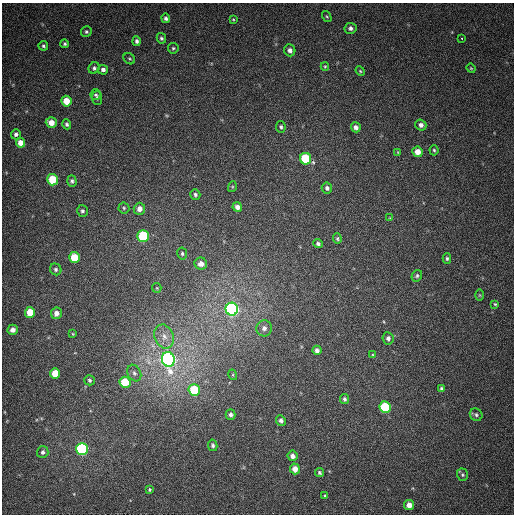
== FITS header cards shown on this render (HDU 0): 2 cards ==
NAXIS1  =                  512
NAXIS2  =                  512

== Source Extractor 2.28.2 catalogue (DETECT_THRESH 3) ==
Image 512 x 512 px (HDU 0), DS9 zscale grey, 1 PNG px = 1 image px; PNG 516 x 516 px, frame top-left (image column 1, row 512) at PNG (2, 3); each listed source drawn as its Kron ellipse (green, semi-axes under 4 px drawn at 4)
Background 360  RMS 8.4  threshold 25.3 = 3 sigma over >= 5 px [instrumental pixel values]
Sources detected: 87; all 87 listed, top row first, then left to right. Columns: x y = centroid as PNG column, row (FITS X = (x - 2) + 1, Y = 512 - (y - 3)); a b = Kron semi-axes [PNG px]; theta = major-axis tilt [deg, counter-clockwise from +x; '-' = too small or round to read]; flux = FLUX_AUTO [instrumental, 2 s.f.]
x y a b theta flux
327 17 6 3 -57 670
166 18 5 4 - 1400
233 19 4 4 - 560
351 28 6 5 - 1900
86 32 5 5 - 1200
161 38 5 4 - 1100
462 38 3 3 - 3300
137 41 5 4 - 1600
65 44 4 4 - 940
43 46 5 4 - 1000
173 48 5 5 - 1000
290 50 6 5 - 2400
129 59 6 5 - 970
325 66 4 4 - 640
94 68 6 5 - 1300
471 68 5 4 - 500
103 70 5 5 - 1800
360 71 5 4 - 680
96 95 5 5 - 1100
97 98 7 5 -88 1200
66 101 5 5 - 9700
51 122 5 5 - 5400
67 124 5 4 - 1200
421 125 5 5 - 2500
281 127 5 5 - 1100
356 127 5 5 - 2200
16 134 5 5 - 1500
20 143 5 4 - 4900
434 150 5 4 - 870
398 152 4 4 - 470
417 152 5 5 - 6100
306 159 6 5 - 37000
52 180 5 5 - 20000
72 181 5 4 - 1300
232 187 5 3 - 550
327 188 5 5 - 1600
195 195 5 5 - 1300
237 207 5 4 - 2900
124 208 5 5 - 930
139 209 6 5 - 4000
82 211 6 5 - 1300
390 218 4 2 - 350
143 236 6 5 - 43000
337 239 5 4 - 800
318 244 5 4 - 1300
182 254 6 5 - 1000
74 257 5 5 - 17000
447 258 5 4 - 930
201 264 6 6 - 3700
56 269 6 5 - 1200
417 276 6 5 - 1100
157 288 5 4 - 580
480 295 6 4 -89 620
495 304 4 4 - 710
232 309 6 6 - 200000
30 312 5 5 - 10000
56 313 6 5 - 3600
264 328 8 7 - 2800
13 330 5 5 - 3100
73 334 4 3 - 470
164 336 12 9 -69 5400
388 338 6 5 - 1800
317 350 4 4 - 1900
373 355 4 4 - 630
168 359 7 6 - 280000
55 373 5 5 - 12000
134 373 9 6 -61 1800
233 375 5 3 - 550
89 380 5 5 - 1100
125 382 5 5 - 18000
442 388 4 3 - 960
194 390 6 5 - 27000
344 399 5 4 - 1300
385 407 6 5 - 36000
230 414 5 5 - 1800
476 415 7 6 - 1200
281 420 5 5 - 1900
213 445 6 4 -77 1200
82 449 6 5 - 93000
43 452 6 6 - 1500
292 456 5 5 - 2400
295 469 5 5 - 4900
319 472 5 4 - 940
462 475 6 5 - 1000
150 490 4 4 - 680
325 496 3 3 - 740
409 505 5 5 - 4100